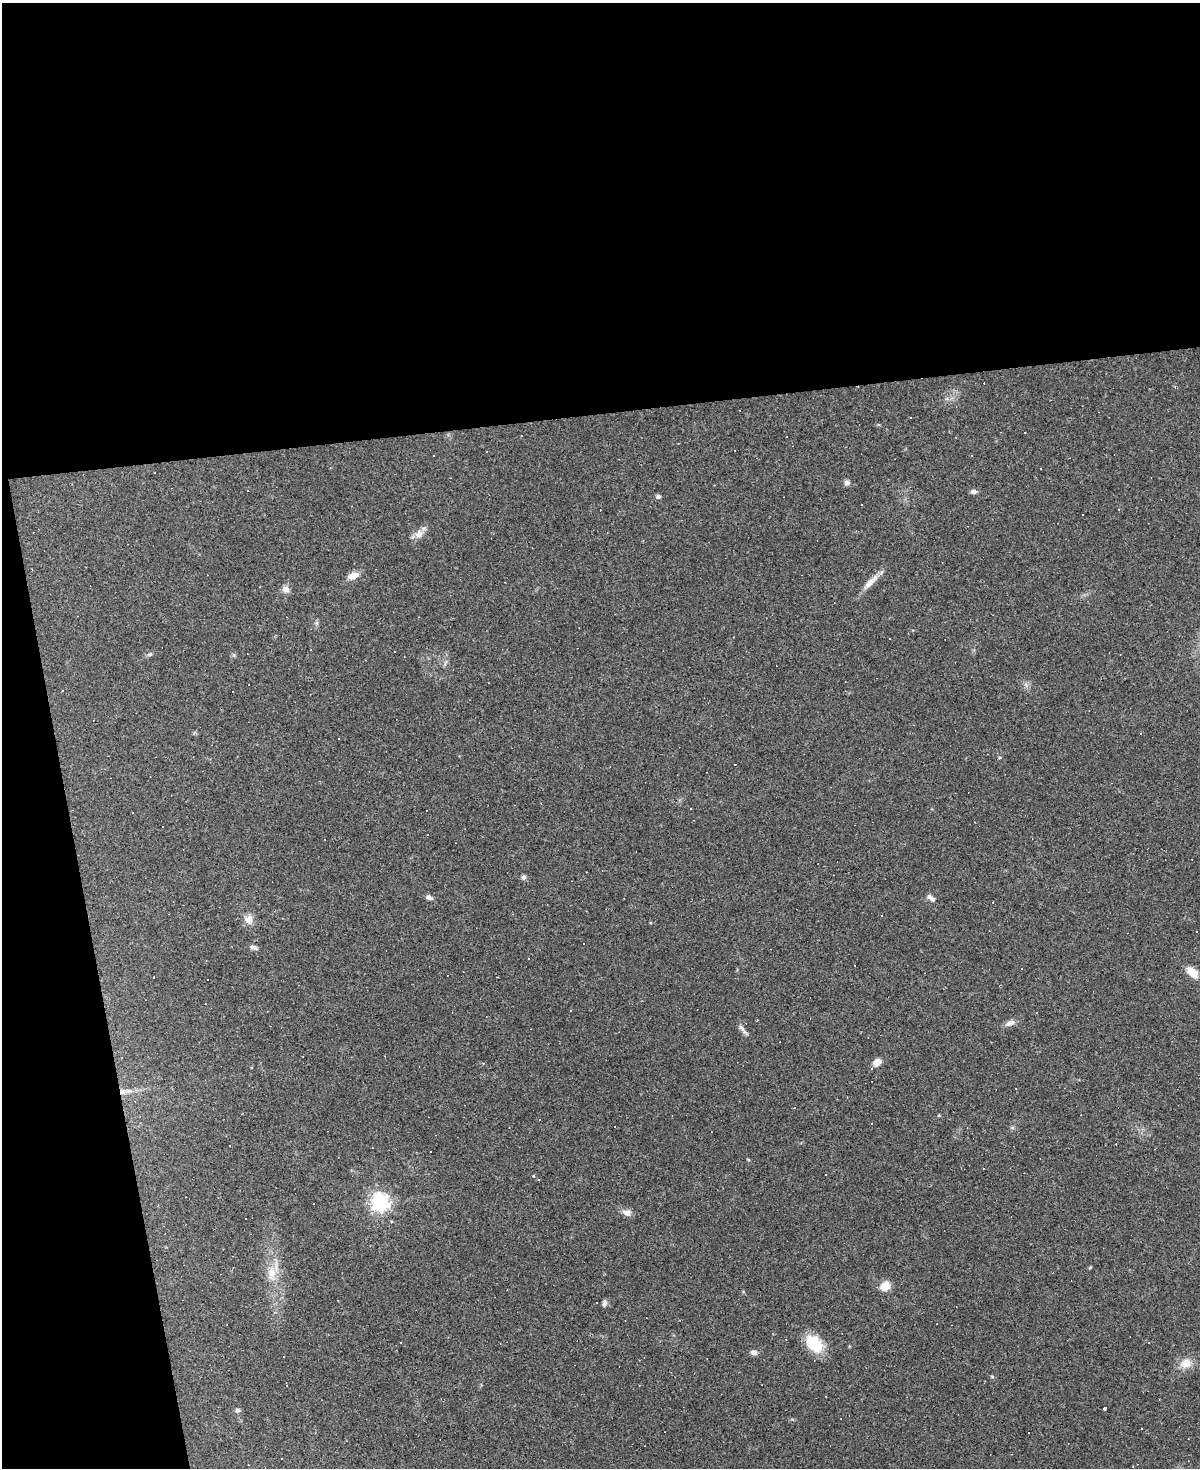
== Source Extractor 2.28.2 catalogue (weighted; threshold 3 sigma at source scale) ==
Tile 1 of 4 x 3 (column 1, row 1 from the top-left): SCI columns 1-1198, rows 3175-4640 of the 4794 x 4772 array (HDU 1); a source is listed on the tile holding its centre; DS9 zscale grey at full resolution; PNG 1202 x 1470 px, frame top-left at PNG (2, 3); no overlay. Shown black and unused: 33% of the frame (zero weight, under 3 of 4 exposures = <1% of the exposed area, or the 3 px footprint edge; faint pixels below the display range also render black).
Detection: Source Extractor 2.28.2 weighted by HDU 2 'WHT'; one run over the whole footprint, this tile lists its part. Background 0.147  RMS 0.007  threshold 0.0314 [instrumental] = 3 sigma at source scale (4.5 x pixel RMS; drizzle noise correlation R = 1.50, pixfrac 1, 0.05/0.05 arcsec/px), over >= 5 px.
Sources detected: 75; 31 cosmic-ray / hot-pixel residue — not listed; the other 44 listed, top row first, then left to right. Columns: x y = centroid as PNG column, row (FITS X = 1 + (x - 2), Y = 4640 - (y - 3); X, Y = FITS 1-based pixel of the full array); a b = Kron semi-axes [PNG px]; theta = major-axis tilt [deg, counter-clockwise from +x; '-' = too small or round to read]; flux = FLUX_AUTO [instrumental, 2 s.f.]
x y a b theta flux
486 452 3 2 - 0.54
847 483 8 7 - 2.1
974 491 8 6 0 2.1
658 496 6 5 - 1.6
419 534 13 10 65 5.2
353 576 15 8 20 5.2
871 582 27 7 45 7.1
286 589 9 8 - 3.6
317 623 7 4 -90 1.3
733 637 3 2 - 0.4
150 654 8 4 36 1.3
1140 733 3 3 - 14
339 738 3 3 - 2
735 764 2 2 - 0.41
132 813 3 2 - 0.69
523 877 7 6 - 1.6
429 897 9 5 -19 2.2
930 898 12 5 -35 2.9
249 919 13 11 88 5.2
254 947 9 5 -19 2.4
1192 972 15 9 -43 8.4
205 1004 2 2 - 0.62
1010 1023 13 7 22 3.6
742 1029 19 4 -50 2.7
877 1062 8 7 - 6
125 1091 22 7 7 7
795 1108 3 3 - 0.64
939 1115 4 4 - 0.75
872 1124 3 3 - 1.5
431 1152 3 3 - 2
748 1159 5 3 - 0.58
380 1202 7 7 - 330
627 1213 10 7 -11 4.1
272 1272 21 11 87 11
885 1286 11 9 41 8.4
604 1303 8 5 82 2
400 1343 3 2 - 0.53
814 1344 24 16 -50 19
754 1352 9 6 -7 2.5
1186 1363 16 13 16 7.7
1105 1407 3 3 - 18
238 1410 7 5 1 1.3
1142 1429 3 3 - 1.6
1029 1432 2 2 - 0.65
Overlapping masked pixels (flux is a lower limit): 2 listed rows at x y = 125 1091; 814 1344
Unlisted compact peaks at least as high as the median listed source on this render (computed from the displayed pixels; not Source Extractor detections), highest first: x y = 992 1377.